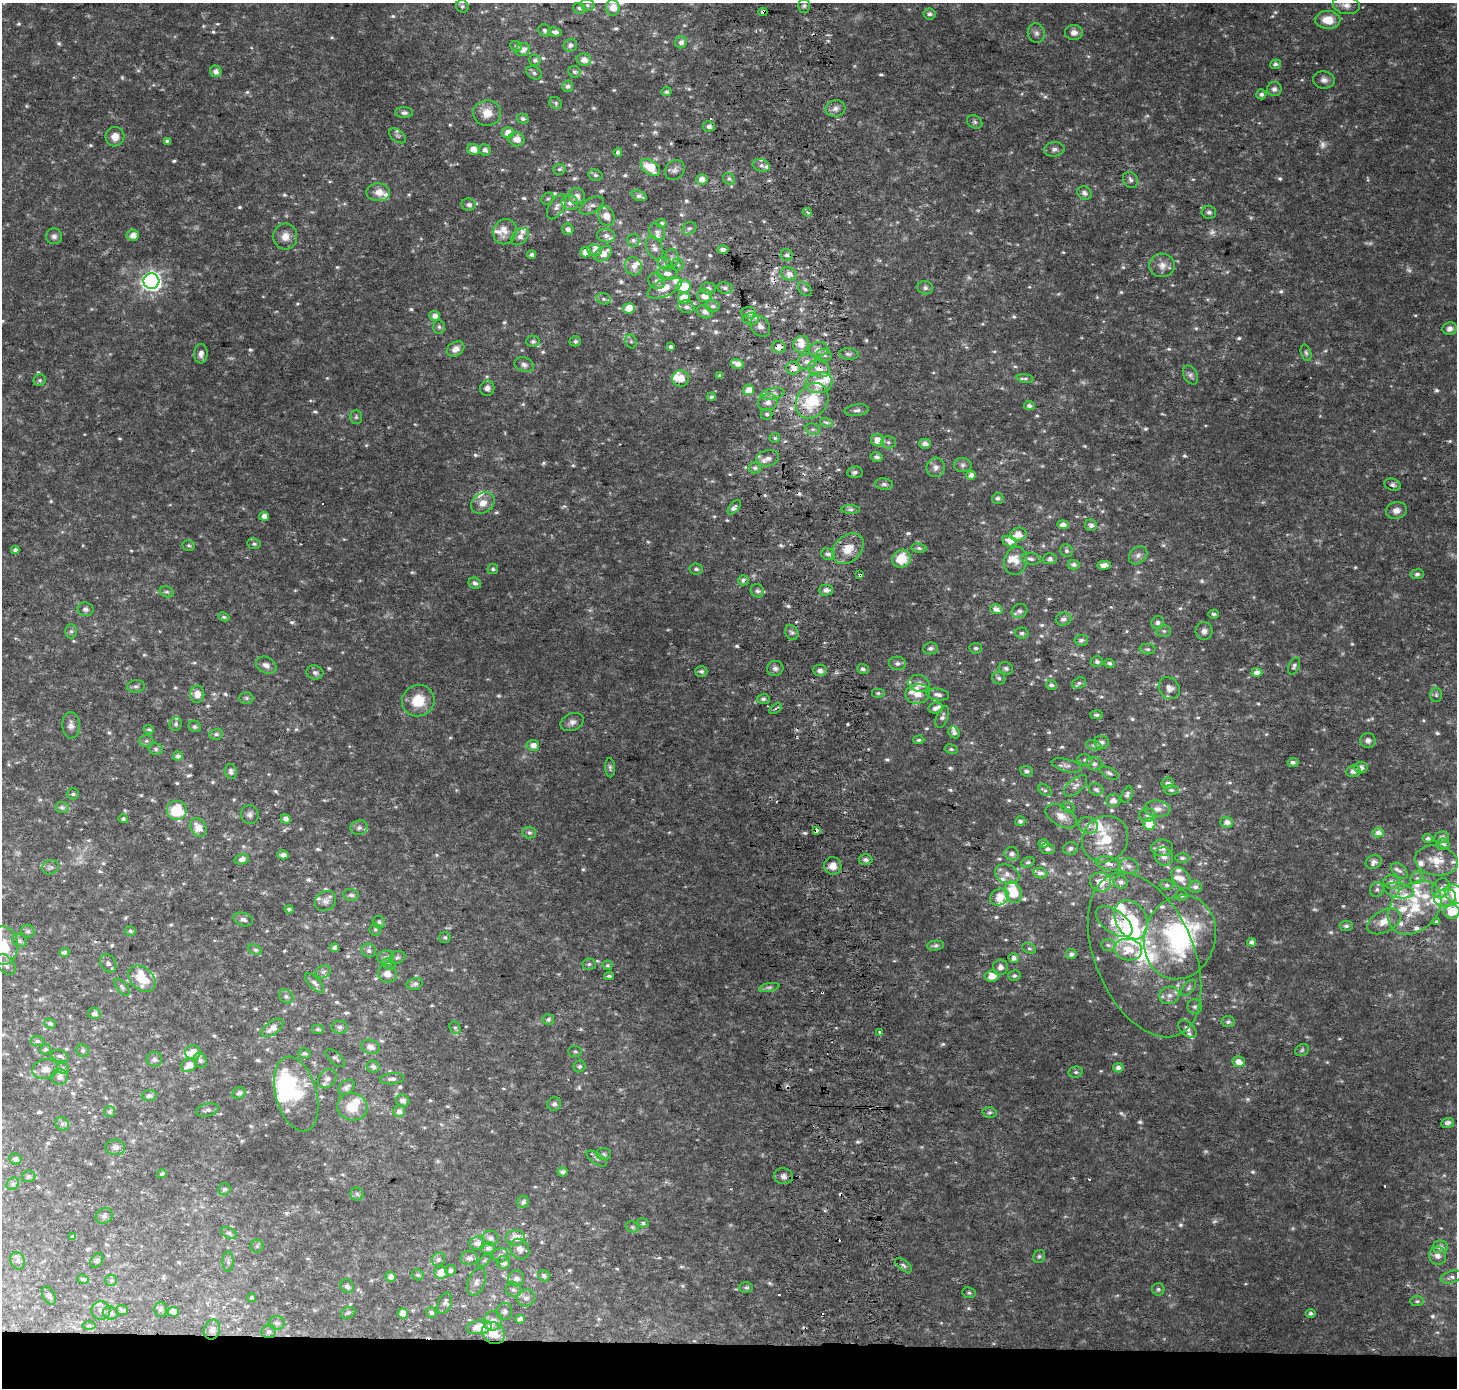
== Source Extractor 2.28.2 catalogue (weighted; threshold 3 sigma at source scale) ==
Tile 8 of 3 x 3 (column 2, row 3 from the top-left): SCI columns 1529-2983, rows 1-1386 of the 4511 x 4167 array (HDU 1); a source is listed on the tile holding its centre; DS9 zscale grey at full resolution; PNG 1459 x 1390 px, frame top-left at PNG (2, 3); each listed source drawn as its Kron ellipse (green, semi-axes under 4 px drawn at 4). Shown black and unused: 3% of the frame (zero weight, under 2 of 3 exposures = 2% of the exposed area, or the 3 px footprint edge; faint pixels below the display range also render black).
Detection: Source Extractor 2.28.2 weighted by HDU 2 'WHT'; one run over the whole footprint, this tile lists its part. Background 0.0409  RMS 0.011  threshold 0.0487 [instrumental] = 3 sigma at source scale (4.5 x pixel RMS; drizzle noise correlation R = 1.50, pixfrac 1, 0.0396/0.0396 arcsec/px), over >= 5 px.
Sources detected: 910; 23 too faint to see at this stretch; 7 inside a brighter object's white glare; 11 cosmic-ray / hot-pixel residue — neither listed nor drawn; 77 inside a brighter listed object's ellipse — not listed separately; of the other 792, all 500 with FLUX_AUTO >= 2.13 (the completeness limit of this list) listed and drawn (292 fainter detections not listed), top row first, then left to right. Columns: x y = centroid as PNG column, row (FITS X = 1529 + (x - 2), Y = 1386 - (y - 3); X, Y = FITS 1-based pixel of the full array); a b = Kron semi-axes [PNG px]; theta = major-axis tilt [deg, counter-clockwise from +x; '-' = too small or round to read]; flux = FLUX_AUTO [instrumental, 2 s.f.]
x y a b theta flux
587 5 7 5 -14 2.4
1346 5 13 9 -8 7.4
462 6 6 6 - 2.5
804 6 7 5 89 2.6
579 8 6 5 - 3.2
613 8 8 6 -86 15
763 12 4 3 - 7.2
929 14 6 5 - 3.4
1328 20 12 9 -3 21
545 30 7 5 -31 2.5
555 32 7 4 -8 3.9
1036 33 10 8 -74 4.7
1074 33 9 7 -5 5.6
681 42 6 5 - 5.7
570 45 7 6 - 3.6
516 46 6 5 - 2.4
523 50 7 6 - 7.5
535 60 6 5 - 3.1
584 60 7 6 - 8.6
1275 64 5 4 - 3
216 71 6 6 - 5.4
575 72 6 5 - 3.2
534 73 8 6 -28 3
1324 80 11 8 -10 5.5
568 86 5 5 - 3.9
1274 89 7 7 - 4.7
666 92 5 4 - 3
1261 94 5 5 - 3
556 103 6 5 - 2.3
835 108 10 8 14 5.7
404 113 9 5 -3 3.4
487 113 14 13 - 14
523 119 6 5 - 2.6
975 122 8 6 -33 2.8
709 126 6 5 - 4.4
508 133 6 5 - 10
398 136 10 6 -37 3
115 137 10 9 - 9.4
516 139 8 7 - 9.7
167 141 4 4 - 3
473 149 6 5 - 9.6
1054 149 10 7 7 4.3
485 150 6 5 - 4.2
618 152 4 4 - 3.6
761 165 9 6 -19 4.2
650 167 11 7 -37 24
559 169 6 5 - 2.4
675 170 11 9 51 4.9
595 175 7 5 -14 2.3
702 179 6 5 - 8
729 179 6 5 - 2.6
1130 180 8 7 - 3.5
378 192 12 9 -1 12
1084 193 8 6 -33 4
577 196 8 8 - 7.4
639 196 8 5 -20 4.3
548 199 7 5 39 2.3
570 203 8 7 - 6.3
469 205 7 6 - 4.7
592 206 13 7 31 5.2
557 207 14 7 59 6.2
807 212 5 3 - 3.4
1209 212 7 6 - 3.1
606 216 10 8 -66 10
661 223 5 4 - 2.8
689 228 7 6 - 3.1
568 229 6 5 - 4.4
505 232 13 11 61 9.4
657 232 9 7 -53 4.5
133 235 6 5 - 8.4
606 235 9 7 -6 4.4
54 236 8 8 - 4.1
285 236 13 12 - 10
520 237 10 7 44 6.1
633 240 6 6 - 3.3
654 248 12 7 -65 5.8
723 249 5 3 - 3.7
594 250 7 6 - 5.2
586 252 5 5 - 12
603 254 9 6 36 13
532 255 4 4 - 4.2
787 255 6 5 - 3.1
672 258 9 7 -87 4.1
665 264 8 6 -32 3.4
677 264 6 6 - 2.5
1162 265 13 11 -3 9.6
633 266 9 8 - 6.7
667 273 10 6 -5 6.6
789 274 8 6 -26 6.6
151 281 8 8 - 470
657 281 9 7 -33 5.1
684 286 7 6 - 24
664 288 18 8 23 14
708 288 7 6 - 4.9
725 288 7 5 -9 4
925 288 8 6 -15 3.2
805 289 8 5 -47 2.6
704 296 7 6 - 11
684 298 6 5 - 16
604 299 7 5 -16 2.8
713 306 7 6 - 3.2
686 307 8 6 -16 4.8
629 308 6 5 - 19
705 312 8 6 -27 5.6
749 313 7 6 - 4.9
435 316 5 5 - 6.5
751 319 8 5 0 3.3
760 326 11 9 -51 5.8
439 327 7 5 -86 2.7
1450 329 7 6 - 4.7
533 341 7 6 - 3.1
575 341 5 5 - 3.1
631 341 7 5 -69 2.3
801 344 8 7 - 11
671 347 4 3 - 2.6
779 347 7 6 - 7.9
456 349 9 7 30 7.9
818 349 10 7 5 6.6
1306 353 8 5 -74 2.5
201 354 10 7 87 6.1
849 354 10 5 -5 3.4
824 355 7 5 -22 3.2
807 362 9 7 10 7
737 364 6 5 - 7.2
524 365 10 7 -21 4.3
793 368 7 6 - 7.8
819 369 11 8 -16 8.9
1191 375 10 6 -61 3.6
720 376 3 3 - 2.2
681 378 8 8 - 11
1025 378 8 4 -8 2.5
40 380 6 5 - 2.5
819 383 13 10 10 18
487 388 7 7 - 4.4
748 390 5 5 - 11
772 394 12 5 10 4.8
711 397 4 3 - 2.2
812 401 19 15 56 54
768 402 10 8 18 6.9
1029 406 5 4 - 3.2
857 410 12 5 7 4.1
767 414 6 5 - 2.7
356 417 7 6 - 2.5
826 422 6 4 -19 2.1
813 429 7 5 -18 2.9
775 438 5 4 - 2.2
877 440 6 6 - 12
888 442 7 6 - 3.5
925 444 6 5 - 4.4
876 457 6 5 - 3.8
767 458 12 8 12 7.2
963 465 9 7 -2 3.7
936 467 9 9 - 5.9
755 468 6 5 - 3.8
855 472 7 6 - 3.4
971 475 5 4 - 5.4
884 484 9 5 -7 3.2
1393 485 8 6 -18 2.9
998 498 5 5 - 3.1
483 503 13 10 35 11
734 507 8 4 50 6.3
851 510 9 4 -1 3.1
1396 510 10 8 14 7.3
264 516 5 4 - 8.2
1063 525 6 4 -4 5.5
1091 525 6 5 - 4.2
1018 534 8 6 14 11
1009 541 7 5 -27 6.5
254 544 7 5 -8 2.5
189 545 6 5 - 2.1
919 548 7 4 -8 2.4
848 549 18 13 44 20
15 550 4 4 - 3.3
1067 551 6 6 - 2.6
828 554 7 5 -20 4.4
1138 555 10 8 42 5.4
902 559 9 8 - 26
1031 559 10 6 -10 3.9
1050 559 7 5 4 2.7
1015 561 14 11 76 11
1074 565 6 5 - 3.4
1104 565 7 4 1 6.2
493 569 5 5 - 2.2
696 569 6 5 - 3
1417 574 6 5 - 2.6
860 575 4 3 - 4.7
743 580 5 5 - 4.6
475 583 6 5 - 3.1
826 590 7 5 0 6
757 591 7 6 - 3.8
167 592 7 5 -13 2.6
85 609 8 6 -10 3.6
996 609 6 5 - 6.6
1020 611 8 7 - 4.2
1214 614 5 4 - 2.3
224 617 5 4 - 2.4
1063 619 8 6 10 4.8
1158 623 6 6 - 3.2
71 631 7 6 - 2.7
1164 631 7 6 - 2.6
1204 631 9 8 - 5
792 632 8 6 -61 3.3
1022 633 6 5 - 2.7
1081 640 6 5 - 3.5
930 648 7 6 - 3.6
976 648 6 5 - 2.6
1147 649 8 5 -2 2.5
1097 662 6 5 - 3
897 663 8 6 -2 3.7
1109 663 5 4 - 2.5
266 665 11 8 -29 6
1294 666 9 5 64 2.6
775 668 8 7 - 4.2
1006 668 7 6 - 2.9
863 669 6 5 - 3.4
820 670 7 6 - 5.3
315 672 8 7 - 3.7
701 672 6 5 - 3.3
1257 672 5 4 - 6.5
999 678 7 6 - 2.8
1079 683 7 5 21 2.5
919 684 11 8 -17 7.8
1051 685 5 5 - 2.7
136 686 9 6 7 2.7
1169 688 12 9 -55 6.8
878 693 7 5 0 2.4
197 694 8 7 - 8.7
917 694 12 10 7 12
938 694 11 6 -8 4.8
1436 695 7 6 - 2.5
246 698 7 6 - 2.3
763 699 6 5 - 3
418 701 16 15 - 29
935 708 7 5 12 4.6
775 709 7 3 33 2.4
1097 715 6 4 -1 2.7
942 717 11 6 68 3.5
572 722 12 8 23 5.8
176 724 7 6 - 2.5
71 725 13 8 -87 6.3
195 726 6 5 - 2.8
149 730 5 4 - 2.2
954 733 6 5 - 3.9
216 734 7 5 15 2.9
919 740 5 4 - 2.3
146 741 7 6 - 2.6
1368 741 7 7 - 4.7
1101 742 7 6 - 4.4
533 745 6 5 - 8.6
1094 745 8 4 -18 2.5
156 749 7 5 -15 2.5
951 749 7 4 -9 2.1
178 756 5 4 - 4.4
1085 760 8 5 -18 3.4
1293 762 5 4 - 3.9
1094 764 8 6 -11 4.4
1067 765 15 6 -15 5.3
610 768 10 5 -85 2.7
1361 768 6 6 - 5.7
1027 771 6 5 - 3.3
1353 771 7 6 - 5.4
231 772 8 6 -78 3.6
1109 773 10 5 -28 3.1
1168 783 6 5 - 3.1
1076 786 14 7 41 5.8
1096 789 7 6 - 3.3
1045 790 7 5 -34 2.4
1171 790 7 5 -7 2.5
73 794 6 5 - 2.6
1127 795 8 5 67 3.1
1113 801 7 6 - 6.9
62 807 6 5 - 3.5
1068 807 7 5 -18 2.2
1157 809 13 8 -5 7.8
176 811 10 10 - 46
250 815 9 8 - 4.4
1147 815 8 6 4 3.9
1061 816 17 10 -30 12
123 819 5 4 - 2.9
286 819 5 4 - 5.5
1020 821 5 5 - 2.9
1227 822 6 5 - 6
1149 824 6 5 - 30
1088 825 10 8 -20 7
198 827 10 7 -55 14
359 828 9 7 16 4.1
816 830 4 3 - 13
1378 832 6 5 - 6.1
529 833 7 6 - 3.6
1441 837 8 5 18 4.3
1428 838 5 4 - 3.6
1105 839 24 22 49 39
1044 844 5 4 - 3.2
1443 844 6 6 - 5.1
1071 848 7 6 - 3.4
1162 848 11 8 2 7.7
1048 849 7 5 -10 3.5
1012 854 7 6 - 5
283 855 5 4 - 5.5
1164 856 9 8 - 6
1182 858 7 5 0 2.4
242 859 7 5 15 5.7
865 859 7 5 -4 4.1
1436 861 22 15 -10 22
1028 862 7 5 20 2.5
1374 862 8 7 - 4.8
1108 864 12 7 -13 6.1
833 866 9 8 - 9
1129 866 10 7 -15 5.6
50 867 8 7 - 3.1
1399 871 10 6 -43 3.7
1040 873 7 5 -10 4.7
1007 874 13 9 -24 8.9
1181 878 12 8 -56 8.7
1417 878 7 5 43 2.9
1100 882 11 9 -16 16
1121 882 7 6 - 4.8
1392 882 8 7 - 6.9
1167 885 7 5 -2 2.9
1195 887 6 6 - 3.6
1441 888 10 8 59 6.5
1377 889 7 6 - 3.1
1399 890 15 7 -11 8.7
1013 892 11 8 -68 31
1455 894 11 8 -33 29
351 895 8 6 -5 3.4
1181 895 6 5 - 2.6
999 897 10 8 28 17
1445 898 11 8 15 9.2
325 901 11 9 36 5.7
1415 908 30 22 46 52
289 909 4 4 - 2.8
1452 912 8 7 - 17
243 919 10 6 -16 4.4
1131 920 21 15 -61 56
1384 921 18 11 28 14
379 922 6 6 - 2.5
1114 922 21 11 -36 21
1437 922 4 3 - 2.6
1346 926 7 5 5 3
375 929 6 6 - 2.2
28 931 7 6 - 3
130 931 5 5 - 2.4
445 937 5 5 - 2.4
1180 937 42 35 73 180
19 941 8 6 -34 3.3
1252 942 4 4 - 3.7
4 945 19 14 -85 36
1108 945 7 6 - 2.9
936 946 8 5 6 3.2
335 948 4 4 - 5
1029 948 7 4 -27 2.2
255 950 7 5 -22 2.2
1128 950 14 10 -9 19
369 951 7 6 - 4.1
64 952 5 4 - 2.9
1071 954 5 5 - 4.2
1145 955 87 49 -67 180
385 957 8 6 15 3.7
397 958 8 6 25 2.9
1014 958 5 5 - 4.7
108 963 9 7 -56 3.4
389 964 7 5 -25 2.4
589 964 6 5 - 2.4
6 965 12 8 -50 6.4
607 965 5 4 - 2.2
1000 967 8 7 - 6.4
323 972 8 6 25 3.2
387 974 10 8 -27 8.8
609 976 5 3 - 2.2
992 976 7 5 9 13
1014 976 6 5 - 2.6
142 979 15 11 -41 33
315 983 12 5 -45 4
415 984 8 5 13 3.5
122 987 10 5 -51 2.5
769 987 10 4 11 3
1189 988 9 5 50 3
1169 995 10 9 - 7.4
286 996 8 6 -38 3.1
1195 1007 7 7 - 3.4
94 1013 6 5 - 5.4
548 1020 6 5 - 3.3
1228 1022 6 5 - 3.2
50 1023 6 5 - 3
340 1027 8 6 1 3.5
272 1028 13 6 36 9.6
455 1028 6 5 - 2.2
318 1029 6 5 - 2.3
1187 1029 11 6 -44 4.8
880 1032 3 3 - 2.6
37 1041 6 5 - 3
371 1047 9 7 -18 6
45 1049 5 5 - 2.8
1302 1050 7 5 30 2.4
83 1051 6 6 - 2.6
575 1051 6 5 - 2.4
193 1052 7 7 - 11
305 1053 6 5 - 2.6
60 1056 9 5 -18 3.2
335 1058 12 6 -42 3
154 1059 8 7 - 4.7
200 1060 8 6 -61 3.7
1239 1062 6 5 - 8.7
189 1065 8 6 33 11
579 1066 6 5 - 2.7
373 1067 6 5 - 3.9
63 1068 6 5 - 3.4
1118 1068 5 4 - 5
45 1069 13 10 15 9
1076 1072 7 5 12 2.5
59 1077 8 7 - 4.9
327 1079 10 8 50 4.8
392 1079 12 5 5 4
346 1087 9 6 41 4.1
239 1093 6 5 - 3.8
296 1094 38 20 -75 47
149 1096 7 5 7 3.9
403 1101 7 6 - 4.3
554 1104 7 6 - 3.5
352 1107 15 13 -14 22
207 1110 11 6 15 3.5
399 1111 6 6 - 4.9
110 1112 5 5 - 2.3
990 1112 7 5 1 2.5
1447 1123 6 5 - 3.4
62 1124 7 6 - 3
115 1147 10 8 -3 5.5
604 1154 7 6 - 2.8
597 1158 12 5 -34 3.2
15 1159 6 5 - 4.6
562 1172 5 4 - 4.8
162 1174 5 4 - 2.3
29 1176 7 6 - 2.6
783 1176 9 8 - 5.3
13 1184 7 5 45 2.7
224 1189 6 6 - 2.7
357 1194 6 6 - 2.8
523 1202 6 5 - 3.8
104 1216 9 7 32 3.8
643 1223 5 4 - 2.5
632 1227 7 5 -21 2.1
229 1233 8 5 -28 3.3
72 1236 4 3 - 2.2
490 1238 8 7 - 5.6
516 1238 9 7 1 12
477 1243 8 6 6 7.7
257 1246 6 6 - 2.5
1440 1247 8 6 1 5.3
488 1248 7 6 - 4.7
520 1249 11 9 -54 8.2
500 1255 8 7 - 5.2
1039 1256 7 6 - 2.2
1438 1256 9 8 - 7.1
469 1258 8 7 - 5.6
438 1259 7 6 - 3.7
97 1260 8 5 55 2.5
484 1260 8 4 44 2.2
18 1261 9 7 -69 4.4
228 1262 10 5 -89 3
504 1262 6 6 - 6.6
903 1265 10 5 -39 3
450 1270 5 5 - 4.8
441 1272 6 6 - 13
418 1275 6 5 - 2.5
544 1276 6 5 - 3.1
390 1277 5 4 - 7.1
1451 1277 11 6 18 4
516 1278 8 8 - 6.5
83 1279 6 4 -18 2.5
111 1280 6 5 - 2.2
476 1282 14 8 71 6.4
347 1286 7 6 - 4.3
746 1287 7 5 4 2.2
1158 1289 6 6 - 2.3
513 1290 8 7 - 4.1
969 1293 7 5 -12 2.3
49 1296 9 6 -61 3.2
252 1297 4 4 - 2.2
526 1298 9 8 - 5.5
1417 1301 7 5 0 2.2
445 1303 11 6 69 3.5
160 1309 7 6 - 3.7
101 1310 9 9 - 6.7
122 1310 6 5 - 3
505 1311 8 7 - 3.7
174 1312 5 5 - 13
110 1313 7 6 - 5.3
348 1313 7 5 25 2.6
403 1313 5 5 - 14
431 1313 5 5 - 2.5
1311 1313 4 4 - 3
520 1319 5 4 - 5.5
493 1321 10 9 - 8
277 1323 8 6 1 4.1
89 1326 6 4 0 2.2
479 1327 13 7 8 16
212 1330 10 8 70 6.4
269 1332 7 6 - 3.2
493 1333 12 10 -43 18
Overlapping masked pixels (flux is a lower limit): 7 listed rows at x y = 763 12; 779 347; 819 369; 812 401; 860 575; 743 580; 816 830
Isophote crosses this tile's border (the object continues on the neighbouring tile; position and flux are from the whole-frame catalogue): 4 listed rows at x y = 613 8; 1455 894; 1452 912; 4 945